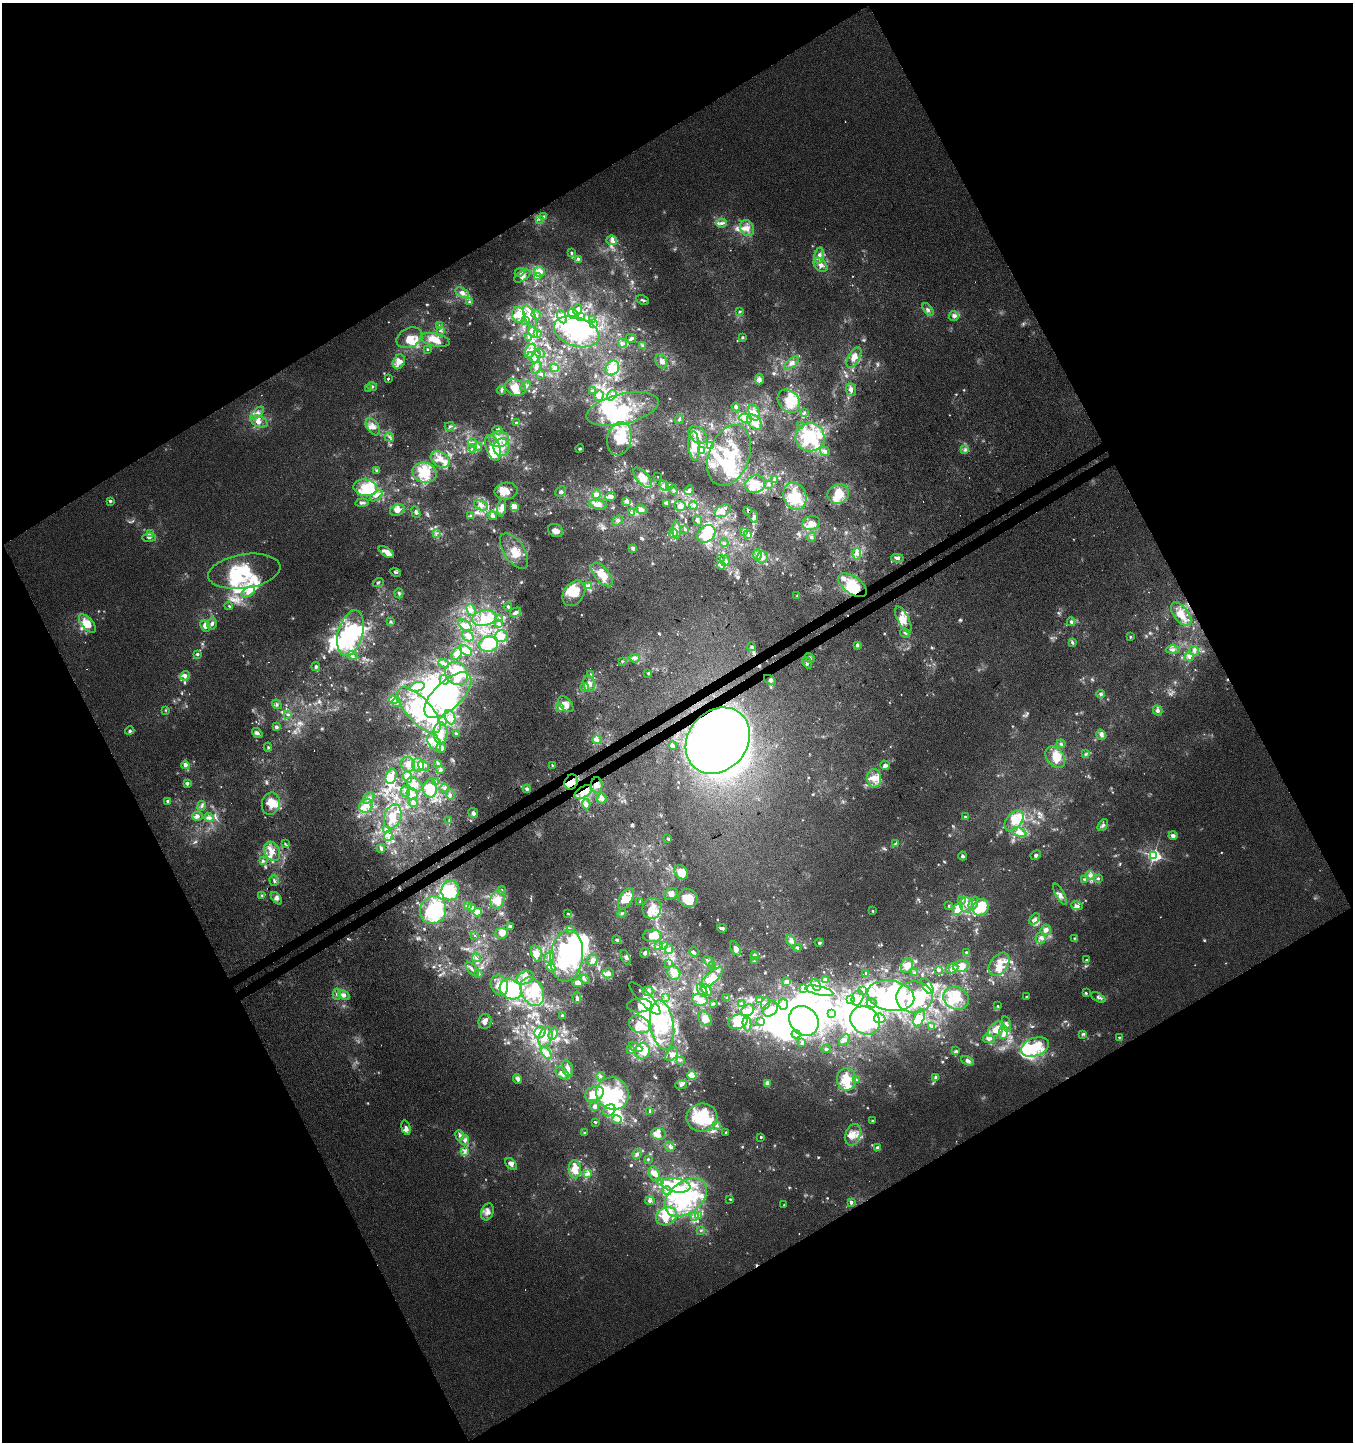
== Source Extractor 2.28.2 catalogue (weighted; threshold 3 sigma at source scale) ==
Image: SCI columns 197-5598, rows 53-5809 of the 5733 x 5865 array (HDU 1 of 3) = the unmasked area's bounding box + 8 px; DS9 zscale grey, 4 x 4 block average (1 PNG px = mean of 4 x 4 image px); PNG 1355 x 1444 px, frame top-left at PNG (2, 3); each listed source drawn as its Kron ellipse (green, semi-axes under 4 px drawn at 4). Shown black and unused: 48% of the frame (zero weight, under 3 of 4 exposures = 5% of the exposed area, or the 3 px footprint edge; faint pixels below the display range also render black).
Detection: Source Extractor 2.28.2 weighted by HDU 2 'WHT'. Background -0.00113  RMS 0.0036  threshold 0.016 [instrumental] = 3 sigma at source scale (4.5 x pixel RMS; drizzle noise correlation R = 1.50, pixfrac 1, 0.0396/0.0396 arcsec/px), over >= 5 px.
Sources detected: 1447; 34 too faint to see at this stretch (4 x 4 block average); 106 inside a brighter object's white glare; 9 cosmic-ray / hot-pixel residue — neither listed nor drawn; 30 coinciding with a brighter row at this scale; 368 inside a brighter listed object's ellipse — not listed separately; of the other 900, all 500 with FLUX_AUTO >= 2.29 (the completeness limit of this list) listed and drawn (400 fainter detections not listed), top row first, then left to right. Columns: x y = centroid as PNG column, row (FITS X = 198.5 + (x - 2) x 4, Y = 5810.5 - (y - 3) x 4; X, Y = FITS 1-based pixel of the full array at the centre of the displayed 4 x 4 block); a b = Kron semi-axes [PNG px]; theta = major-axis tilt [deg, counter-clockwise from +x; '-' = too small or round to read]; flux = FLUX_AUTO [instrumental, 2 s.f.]
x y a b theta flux
544 216 4 3 - 3.2
540 219 3 2 - 2.4
722 223 5 3 - 6
747 228 8 6 -64 17
612 240 5 5 - 9.3
572 253 3 3 - 4.6
819 255 8 4 80 13
578 259 4 3 - 3.2
820 265 8 5 -48 13
520 272 5 3 - 6.1
540 272 6 5 - 16
522 276 9 5 32 12
537 276 2 2 - 2.3
462 293 7 4 -30 14
643 300 7 3 -25 5.4
469 302 3 3 - 3.3
928 309 7 3 -53 6
577 310 6 3 79 5.6
739 312 3 3 - 2.5
573 314 6 3 -57 6
519 315 8 6 -68 25
536 315 5 2 - 4
530 316 11 5 -66 18
580 316 3 2 - 3.5
954 316 5 5 - 9.4
562 317 7 3 -64 8.5
593 319 2 2 - 3.3
525 320 4 2 - 2.8
594 323 4 2 - 3.9
440 326 3 2 - 3.1
441 330 3 2 - 2.7
533 332 6 3 -55 8.8
577 332 23 14 -19 150
538 334 3 3 - 2.9
529 337 3 2 - 2.8
743 337 4 3 - 3.2
409 338 14 9 24 27
631 338 5 4 - 4.6
435 340 15 6 -13 32
623 343 4 3 - 5.3
643 346 4 2 - 2.6
427 349 3 2 - 2.3
530 351 7 5 64 15
540 353 5 3 - 4.4
536 356 7 3 73 7.3
533 357 6 3 -43 9.6
854 357 11 5 60 17
661 361 7 5 -63 12
399 362 7 5 63 21
791 363 9 4 43 11
536 367 6 4 55 7.5
554 368 4 3 - 5.7
612 368 8 6 57 26
541 374 4 3 - 4.7
388 379 3 2 - 3.3
759 379 5 4 - 8.2
372 386 5 3 - 5.5
526 386 6 4 51 8.8
516 387 11 8 -14 30
369 389 3 3 - 2.4
851 389 6 5 - 10
501 390 4 3 - 4
592 391 4 3 - 3.8
612 395 6 4 55 7.9
599 396 5 4 - 7.9
789 401 12 10 -49 38
736 407 4 3 - 4.9
622 409 37 15 13 98
754 412 8 5 -73 17
257 413 8 4 43 12
804 413 3 3 - 2.8
745 418 6 4 -15 11
679 419 5 2 - 3
259 422 8 5 -25 13
755 422 9 6 -44 25
516 423 3 3 - 2.5
449 426 5 3 - 4.9
800 426 3 2 - 2.6
373 427 9 5 -55 15
498 430 5 3 - 7.4
698 435 10 7 -40 22
390 437 4 2 - 3.2
810 437 14 14 - 140
499 439 9 8 - 26
619 439 17 12 75 80
472 443 5 3 - 8.7
478 446 4 3 - 4.7
694 446 14 5 -87 37
711 446 3 2 - 3.9
502 447 8 8 - 26
472 448 4 3 - 5.1
493 448 13 7 -71 45
580 449 4 3 - 3.9
701 450 4 2 - 3.3
965 450 2 2 - 2.8
825 451 5 4 - 7.6
729 455 31 20 70 110
440 459 10 7 -32 24
376 470 3 3 - 2.7
424 472 12 10 -16 71
658 477 2 2 - 2.5
642 478 12 6 -51 35
774 480 4 2 - 3.4
755 484 10 8 21 42
769 484 4 4 - 5.1
664 486 5 4 - 9.5
670 487 3 2 - 2.4
365 488 12 8 -10 45
673 490 5 3 - 4
689 490 5 4 - 7.5
506 491 11 8 5 25
560 491 6 3 43 4.9
596 494 4 3 - 10
838 494 11 9 23 52
376 496 7 2 35 4.6
795 496 14 11 -71 61
611 497 5 3 - 9
110 501 2 2 - 17
627 501 4 3 - 13
362 503 6 3 7 6.2
667 503 3 2 - 6.8
481 505 7 4 -23 12
598 505 9 4 -12 12
693 505 4 3 - 4.5
680 506 6 5 - 11
502 507 9 4 84 14
514 507 2 2 - 130
397 510 7 5 24 15
641 510 6 4 -14 13
748 510 4 2 - 3
723 511 9 5 30 17
416 512 6 3 -66 5.3
631 512 4 2 - 3
471 516 2 2 - 5.3
492 516 5 3 - 7
754 517 6 4 -79 8
617 520 6 3 40 6.6
697 520 5 3 - 5.8
811 523 9 7 17 17
685 529 3 3 - 4.1
556 530 8 6 -28 19
677 530 9 4 -85 11
743 531 4 3 - 3.5
150 533 3 2 - 2.4
437 533 3 2 - 2.6
673 533 4 2 - 3.6
706 534 10 7 42 46
747 535 3 2 - 2.9
812 537 4 3 - 4
149 538 7 3 -2 5.5
724 543 4 2 - 4.4
632 548 4 3 - 4.3
514 551 20 10 -56 43
386 552 9 4 -32 17
857 554 6 4 88 9.2
757 555 6 4 -89 8.1
762 557 6 5 - 12
897 558 6 4 1 8
720 559 2 2 - 2.4
725 561 5 5 - 10
721 565 4 3 - 14
244 571 36 17 9 130
395 572 6 3 -22 3.7
602 575 14 7 -51 49
378 582 6 2 20 3.3
852 585 16 8 -36 63
589 586 4 3 - 6.2
248 592 7 4 35 11
399 593 5 3 - 4.1
574 593 14 10 54 52
797 596 3 3 - 2.4
229 606 4 2 - 2.5
508 606 4 3 - 3.9
471 610 6 2 -62 5.4
516 612 6 3 32 9.9
1181 614 14 7 -53 31
484 618 12 7 13 32
499 618 4 3 - 4.2
903 619 14 5 -63 28
391 622 3 2 - 2.8
1071 622 4 3 - 5.3
87 623 11 5 -49 29
499 623 3 2 - 2.7
212 624 6 4 78 7.7
205 626 6 4 -67 15
465 626 7 4 -35 15
350 633 23 12 75 170
905 633 5 3 - 4.3
468 636 6 5 - 11
501 636 7 5 16 27
1130 637 3 3 - 2.6
1072 642 3 2 - 4.9
489 644 9 7 8 100
857 645 3 2 - 7.2
752 647 4 2 - 3.2
1173 649 6 4 3 8.5
466 651 7 4 -39 24
1194 651 5 4 - 7.8
197 654 3 3 - 4.3
457 654 7 4 56 15
352 655 5 4 - 5.8
1189 657 4 3 - 4.5
635 658 5 4 - 6.9
810 658 5 3 - 4.9
622 661 4 2 - 2.8
444 663 5 3 - 4.6
807 663 6 2 -57 3
316 667 4 3 - 4.9
456 673 12 10 -48 62
648 673 3 3 - 2.6
591 674 3 2 - 2.5
185 676 5 3 - 6.9
444 680 5 3 - 5.4
770 680 6 3 -35 4.7
589 684 8 5 -78 13
417 687 8 4 18 19
585 688 4 3 - 4.6
1101 694 4 3 - 4.2
448 695 29 14 44 210
393 700 4 4 - 7.4
397 703 4 2 - 4.4
277 704 5 2 - 3.3
566 704 9 5 -46 19
560 707 4 3 - 6.6
166 710 3 3 - 2.3
419 710 29 12 -47 120
1158 710 5 4 - 9
288 714 3 2 - 3.5
450 717 7 5 -68 11
442 721 4 3 - 4.5
276 727 3 3 - 6.5
130 731 5 3 - 3.8
257 733 6 3 -38 8.7
440 733 11 7 90 25
456 734 3 3 - 2.4
1101 735 5 4 - 7
597 740 4 4 - 7.4
718 741 35 29 50 2100
434 742 10 6 -61 21
1061 744 4 3 - 3.7
673 746 4 2 - 3
268 747 4 2 - 2.6
441 748 5 5 - 10
1085 754 3 2 - 2.4
1055 757 12 8 -53 46
438 763 3 3 - 3.9
408 764 8 6 -60 15
185 765 4 3 - 13
418 765 7 5 -86 18
552 765 2 2 - 3.6
885 765 4 4 - 6.6
424 766 6 2 -34 4.3
441 770 4 2 - 3.3
391 776 8 5 72 23
407 777 6 4 -68 7.3
874 778 9 7 -86 21
435 781 2 2 - 2.7
571 782 8 6 63 24
187 783 4 3 - 4.8
415 784 9 6 -37 13
597 785 7 6 - 13
430 788 9 7 89 45
444 788 4 2 - 3.4
527 789 4 4 - 5.1
405 791 5 3 - 5.2
583 792 10 5 32 37
412 794 6 5 - 16
450 794 5 3 - 4.2
369 798 7 4 42 8.9
602 798 5 4 - 11
168 801 3 3 - 3.4
413 803 4 3 - 4
271 804 11 9 76 32
586 804 5 4 - 10
202 806 5 3 - 4
366 806 7 6 - 18
473 813 5 5 - 9.2
197 816 5 4 - 8.5
209 817 4 3 - 6
393 817 12 8 69 31
965 817 3 3 - 2.5
449 821 3 2 - 2.3
1014 821 12 7 50 35
1103 825 7 3 53 6.4
386 829 4 3 - 3.6
1019 832 8 4 -22 13
388 836 5 4 - 7.2
1173 836 4 4 - 8.4
668 839 3 2 - 5.4
285 844 3 2 - 3
895 844 3 3 - 2.7
381 848 4 3 - 4.5
272 851 10 7 -65 20
1036 855 5 4 - 5
1154 855 3 2 - 670
963 856 4 4 - 4.6
263 861 4 3 - 3.4
681 872 8 6 -51 33
1090 875 4 4 - 7.3
1098 878 4 3 - 3.4
1084 879 4 3 - 3.3
274 880 5 3 - 4.2
450 890 10 9 - 62
501 890 4 3 - 4.8
671 894 7 5 25 11
1060 894 12 4 -61 12
262 895 3 2 - 2.6
276 898 7 3 -51 7.7
688 898 9 9 - 51
498 899 9 7 69 42
626 899 11 6 60 23
962 900 4 2 - 2.4
640 902 4 2 - 2.7
973 903 7 4 68 9.5
967 905 7 6 - 18
468 906 4 3 - 3.4
949 906 2 2 - 2.7
1077 906 6 3 -14 8.7
472 907 4 3 - 3.9
981 907 8 7 - 73
652 908 10 9 - 29
958 909 6 4 64 36
433 910 14 13 - 180
873 911 3 2 - 2.6
478 912 4 3 - 18
568 913 3 2 - 2.5
622 913 4 3 - 3.7
1035 919 6 4 47 7.4
511 927 3 3 - 9
722 928 5 3 - 6.6
570 929 3 2 - 2.6
1046 930 5 5 - 11
501 933 6 5 - 22
475 936 2 2 - 3.1
653 936 9 6 2 23
1041 938 5 5 - 8.5
1075 938 4 2 - 2.5
617 940 4 3 - 5
791 941 6 4 -63 10
819 942 4 3 - 3.2
659 945 3 2 - 2.9
664 945 4 3 - 5.3
736 948 8 4 -59 15
797 948 3 3 - 3.8
669 949 5 3 - 5.9
694 952 5 2 - 3.4
966 952 3 2 - 3.1
536 953 8 5 -74 18
644 953 5 3 - 7.6
567 956 26 16 82 210
755 956 4 3 - 7.6
549 957 6 3 60 5.9
625 957 8 3 -67 6.6
476 958 4 2 - 2.3
592 960 6 5 - 11
1086 960 4 2 - 3.8
709 961 6 3 -50 5.9
754 961 3 3 - 2.7
669 963 3 2 - 2.4
999 964 13 8 53 37
713 965 4 3 - 7.8
907 966 7 6 - 25
961 966 8 6 12 40
551 968 4 2 - 3.7
952 968 6 5 - 9.2
472 969 8 2 -50 5.1
938 970 3 3 - 4.8
479 973 3 2 - 2.3
608 973 6 5 - 11
674 973 7 6 - 29
866 973 2 2 - 2.9
914 973 4 2 - 2.7
525 978 9 6 23 20
712 978 14 5 41 25
585 979 5 2 - 3.7
825 980 3 3 - 7.1
786 981 3 3 - 11
578 983 5 4 - 23
499 985 10 8 -63 24
816 985 6 4 -65 9.2
927 986 9 4 -59 11
511 989 12 9 -26 290
803 989 3 3 - 2.5
702 990 7 3 -57 8.2
707 990 7 3 -50 9.7
862 990 4 2 - 3.5
532 991 15 11 -63 57
648 991 5 5 - 8.3
819 991 14 4 -12 19
1086 993 4 2 - 2.5
337 994 5 3 - 4.8
344 995 6 4 -26 11
891 996 23 15 -10 230
577 997 6 2 -86 6.7
665 997 3 2 - 2.3
914 997 18 15 1 160
1027 997 3 2 - 2.4
1098 997 8 2 -28 5.2
645 998 21 6 -46 26
727 998 3 3 - 2.3
857 998 8 5 70 13
956 998 13 11 -27 38
851 999 4 3 - 4.7
700 1000 8 6 -10 19
759 1000 4 2 - 3.3
714 1003 3 3 - 2.7
741 1003 3 3 - 3.6
765 1003 6 4 69 6.7
872 1003 5 3 - 3.5
783 1004 5 5 - 8.2
639 1005 12 7 2 21
998 1006 3 3 - 2.4
770 1009 8 6 44 15
747 1010 7 5 31 14
831 1014 4 3 - 3.9
563 1016 3 2 - 2.6
880 1018 5 5 - 12
919 1018 9 5 67 20
705 1019 8 5 -51 21
485 1021 8 6 83 12
760 1021 4 3 - 4.6
804 1021 16 13 -45 400
865 1021 15 13 -36 350
738 1022 10 7 17 68
639 1024 11 8 -27 29
747 1024 7 4 -85 11
1006 1024 8 3 -76 8.8
662 1025 25 11 -81 100
932 1027 3 2 - 2.4
996 1029 9 6 44 23
540 1032 6 5 - 13
1003 1032 7 4 88 12
553 1034 6 4 71 8.1
796 1034 4 3 - 5.1
1082 1034 3 3 - 4.1
545 1037 10 6 72 22
1119 1037 3 2 - 2.5
989 1039 6 4 -13 6.8
845 1040 6 4 48 6.8
802 1043 3 3 - 2.9
636 1047 7 4 -26 8.9
1035 1047 14 9 20 69
826 1049 4 3 - 3.7
631 1050 4 3 - 4.3
642 1051 8 7 - 22
956 1051 3 3 - 2.9
546 1053 7 4 -55 8.6
672 1054 8 5 50 12
680 1061 3 2 - 2.6
968 1061 7 4 -22 9.7
568 1068 8 5 -73 13
562 1073 7 5 -39 15
600 1076 4 3 - 4.1
692 1076 4 4 - 45
936 1077 3 3 - 5
518 1079 5 3 - 8.2
847 1079 11 9 -89 59
856 1080 3 3 - 3.3
767 1083 4 3 - 14
681 1085 6 4 5 6.5
594 1094 10 7 25 55
613 1094 16 15 - 150
594 1106 5 4 - 5.4
609 1110 7 5 43 14
650 1112 3 2 - 3.4
702 1118 15 14 - 170
617 1119 5 4 - 7
873 1121 3 2 - 2.4
595 1122 3 3 - 3
717 1125 3 3 - 3.2
406 1128 7 4 -74 8.5
584 1133 3 2 - 2.6
726 1133 3 2 - 3.2
658 1134 7 5 -5 13
460 1135 5 3 - 6.1
853 1135 11 7 71 26
761 1137 3 2 - 3.1
465 1140 5 3 - 8.1
670 1147 5 3 - 4.9
878 1148 4 4 - 11
465 1152 4 3 - 5.3
637 1154 5 4 - 5.8
648 1159 3 2 - 2.5
511 1164 7 4 -44 10
575 1169 9 6 -87 38
587 1173 4 2 - 5
655 1174 8 5 -68 15
660 1182 4 2 - 3.1
676 1185 15 7 -11 41
667 1191 4 3 - 6.3
686 1197 24 16 38 170
730 1199 3 2 - 2.4
650 1201 5 3 - 3.7
851 1203 3 2 - 7.3
784 1205 3 2 - 2.7
487 1212 9 6 71 14
698 1215 4 2 - 3.1
666 1216 11 8 26 48
694 1216 5 4 - 11
700 1230 3 2 - 2.4
Overlapping masked pixels (flux is a lower limit): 4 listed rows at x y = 718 741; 571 782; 597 785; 583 792
Diffuse or blended objects may show on this block-average render without a row.